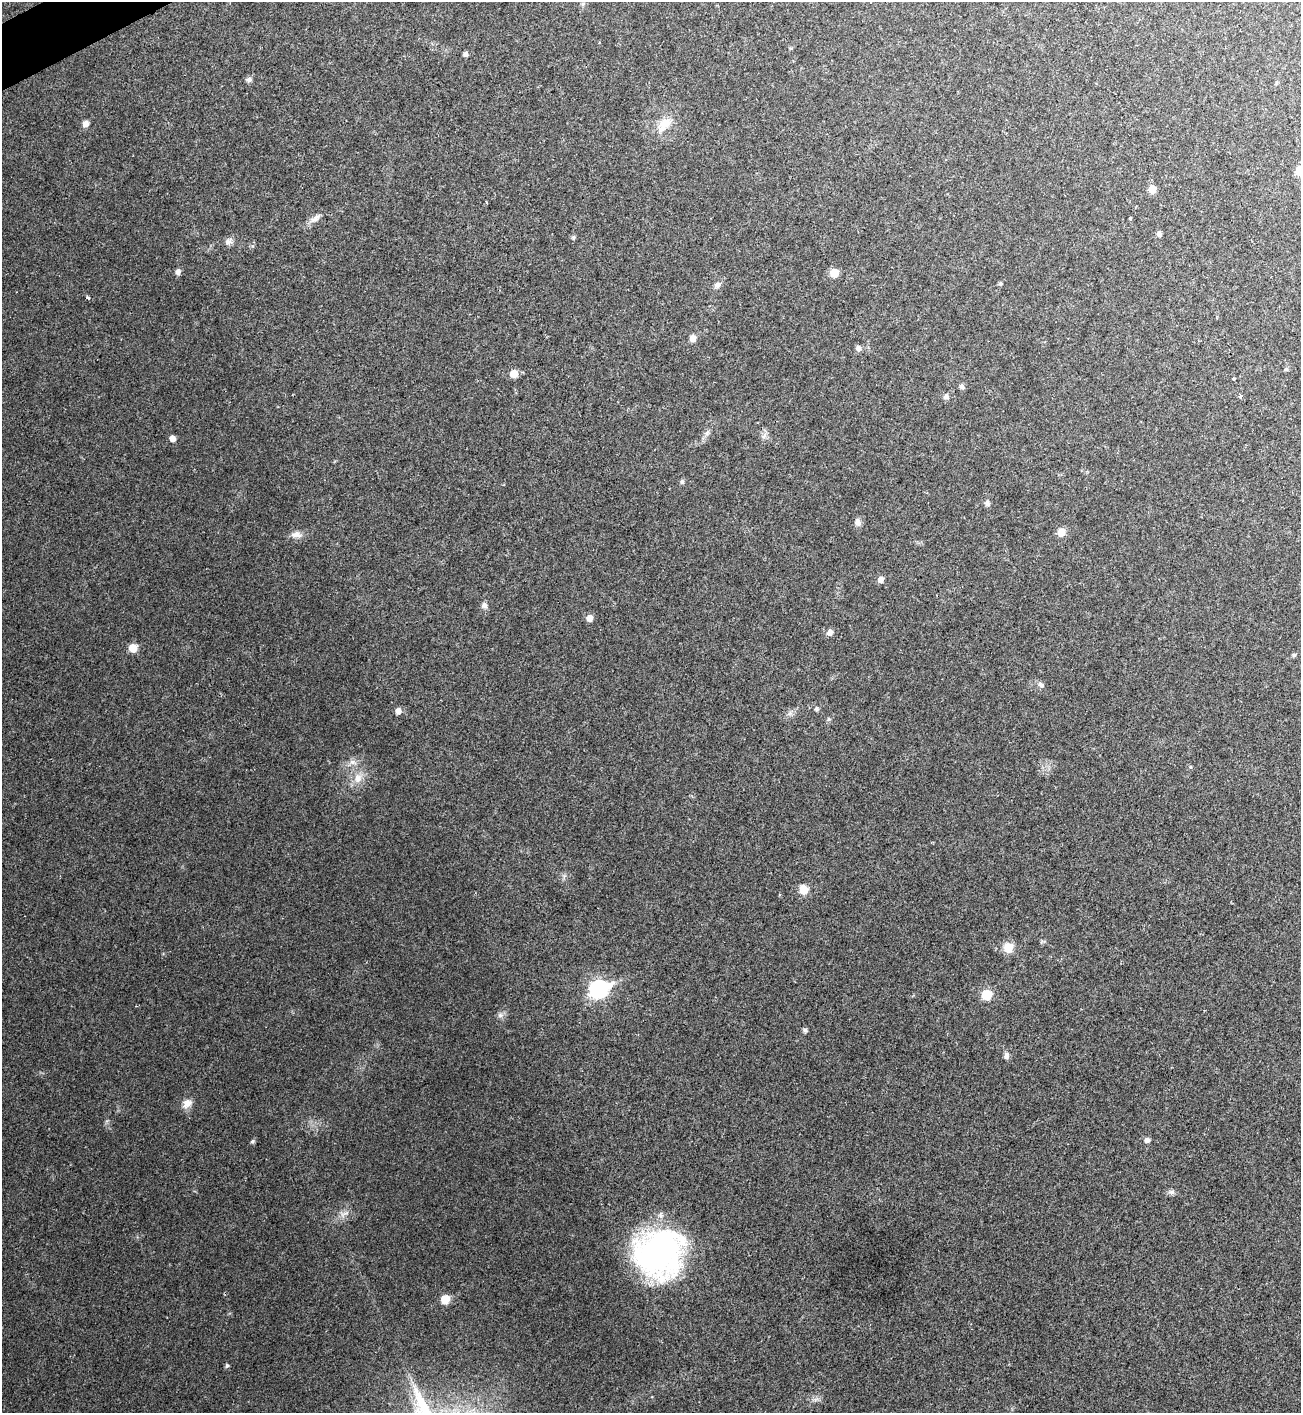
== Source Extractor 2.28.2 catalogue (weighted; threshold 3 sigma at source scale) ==
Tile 11 of 4 x 4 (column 3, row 3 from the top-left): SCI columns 2752-4050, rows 1414-2824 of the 5633 x 5646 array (HDU 1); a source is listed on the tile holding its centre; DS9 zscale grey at full resolution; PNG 1303 x 1415 px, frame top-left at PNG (2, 2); no overlay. Shown black and unused: <1% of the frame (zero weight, under 2 of 3 exposures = <1% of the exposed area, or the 3 px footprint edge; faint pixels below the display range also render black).
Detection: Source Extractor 2.28.2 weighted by HDU 2 'WHT'; one run over the whole footprint, this tile lists its part. Background 0.0477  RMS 0.0075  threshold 0.0339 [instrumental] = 3 sigma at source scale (4.5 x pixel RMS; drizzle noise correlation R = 1.50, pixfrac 1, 0.05/0.05 arcsec/px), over >= 5 px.
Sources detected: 63; all 63 listed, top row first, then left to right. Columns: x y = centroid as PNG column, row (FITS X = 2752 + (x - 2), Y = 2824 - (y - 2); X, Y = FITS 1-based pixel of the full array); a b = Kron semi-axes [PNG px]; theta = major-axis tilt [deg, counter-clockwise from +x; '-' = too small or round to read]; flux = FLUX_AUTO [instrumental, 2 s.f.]
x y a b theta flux
583 4 6 5 - 1.3
465 54 5 4 - 2.1
249 80 7 6 - 2.5
1276 83 5 4 - 0.83
86 123 7 7 - 3.9
664 125 25 13 51 14
1300 171 7 6 - 20
1152 189 7 6 - 8
487 202 3 2 - 0.94
1130 218 3 3 - 3.8
315 219 17 8 36 4.8
1159 234 6 5 - 2.4
573 237 6 5 - 1.3
228 242 10 8 45 3.5
178 271 7 6 - 2.7
834 273 8 7 - 10
1000 284 5 5 - 1.1
717 285 9 8 - 2.9
88 298 4 3 - 2.4
693 338 7 6 - 4.7
858 348 7 7 - 2.7
1286 369 5 5 - 1.2
514 374 7 7 - 8
1233 378 3 3 - 8
962 386 7 5 -69 2.2
946 396 8 7 - 2.6
1241 396 4 3 - 2.7
707 433 9 6 54 2.4
764 436 10 5 54 2.3
172 438 5 5 - 4.4
682 482 7 5 87 1.4
987 503 7 6 - 2.6
858 522 10 7 -79 3.5
1061 532 8 8 - 7.1
296 535 15 9 2 5.1
881 579 6 5 - 4.2
484 605 8 8 - 2.8
590 618 7 6 - 4.5
830 632 8 7 - 3.7
133 648 7 6 - 11
1294 655 6 4 -12 1.2
1041 685 10 7 -40 2.5
816 709 5 5 - 1.5
398 711 7 7 - 3.8
790 713 7 5 46 2
829 719 5 5 - 1.2
352 762 9 7 -15 3.4
358 778 14 10 82 8.2
803 889 8 7 - 11
1008 947 9 8 - 13
599 989 9 8 - 220
986 995 9 8 - 15
500 1015 8 7 - 2.5
805 1030 4 4 - 2.2
1006 1056 8 7 - 2.9
187 1103 13 10 41 5.9
1147 1140 6 6 - 2.7
252 1141 5 5 - 1.4
1172 1192 8 6 -13 2.3
344 1214 16 4 24 3.3
659 1254 48 46 38 190
445 1299 8 7 - 11
227 1365 6 5 - 1.4
Isophote crosses this tile's border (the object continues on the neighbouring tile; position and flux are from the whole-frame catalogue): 1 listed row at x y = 1300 171